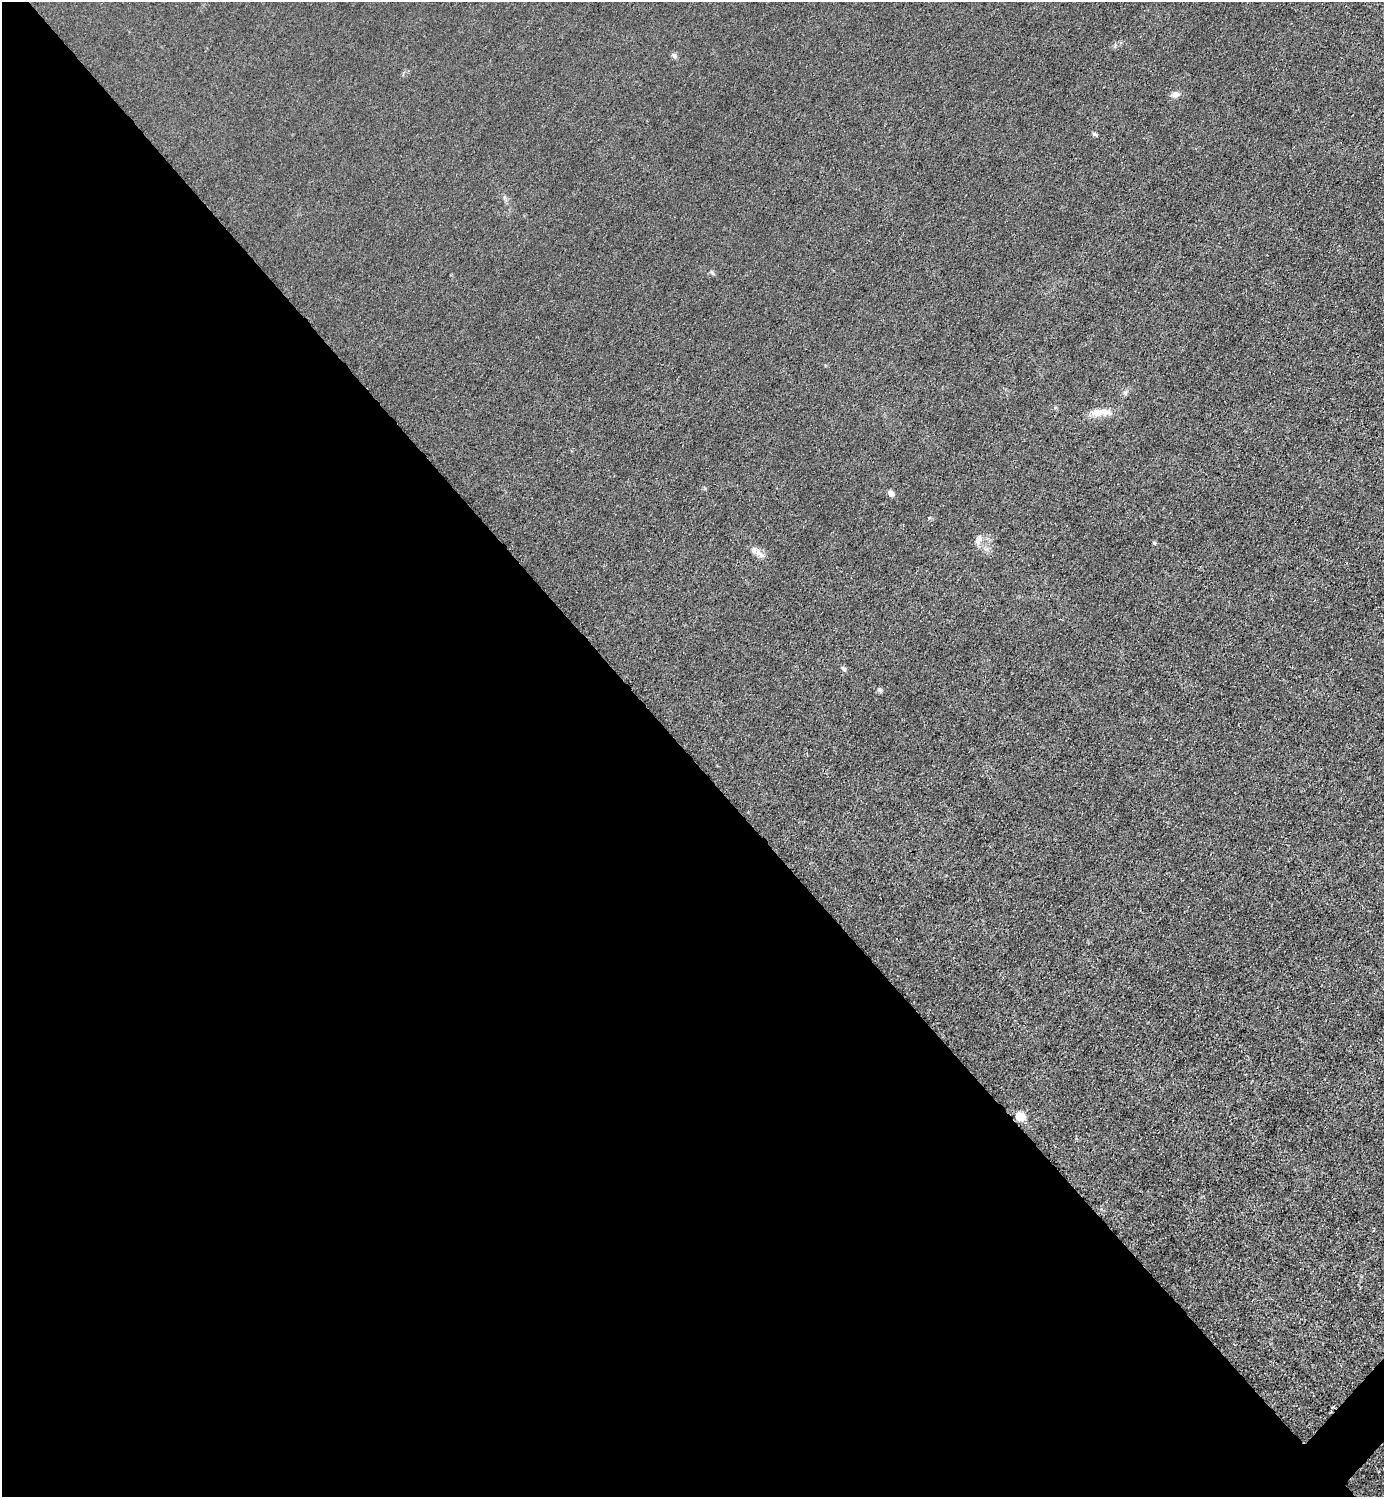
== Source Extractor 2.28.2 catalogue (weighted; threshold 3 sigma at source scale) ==
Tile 9 of 4 x 4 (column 1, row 3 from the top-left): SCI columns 302-1683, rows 1498-2992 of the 5985 x 5985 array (HDU 1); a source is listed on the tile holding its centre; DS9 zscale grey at full resolution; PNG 1386 x 1499 px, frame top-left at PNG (2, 2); no overlay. Shown black and unused: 50% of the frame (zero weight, under 3 of 4 exposures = <1% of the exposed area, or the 3 px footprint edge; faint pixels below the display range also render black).
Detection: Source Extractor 2.28.2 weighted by HDU 2 'WHT'; one run over the whole footprint, this tile lists its part. Background 0.0216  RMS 0.0063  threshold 0.0283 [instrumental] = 3 sigma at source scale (4.5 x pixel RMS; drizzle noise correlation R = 1.50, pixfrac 1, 0.05/0.05 arcsec/px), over >= 5 px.
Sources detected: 12; all 12 listed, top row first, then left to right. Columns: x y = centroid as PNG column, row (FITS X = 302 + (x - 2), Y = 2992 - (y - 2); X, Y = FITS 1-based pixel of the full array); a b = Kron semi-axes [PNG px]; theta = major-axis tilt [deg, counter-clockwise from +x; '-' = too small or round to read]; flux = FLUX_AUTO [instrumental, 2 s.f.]
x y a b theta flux
674 56 8 5 -62 1.4
1175 94 10 8 17 2.7
1094 134 8 3 -26 0.93
505 197 7 4 -90 1
1101 412 31 8 2 7.9
891 493 5 5 - 3.7
978 539 13 7 70 3.1
1154 543 5 4 - 0.72
759 554 18 5 -40 3.6
843 669 9 4 -45 1.2
879 690 7 5 -57 1.4
1020 1116 6 5 - 17